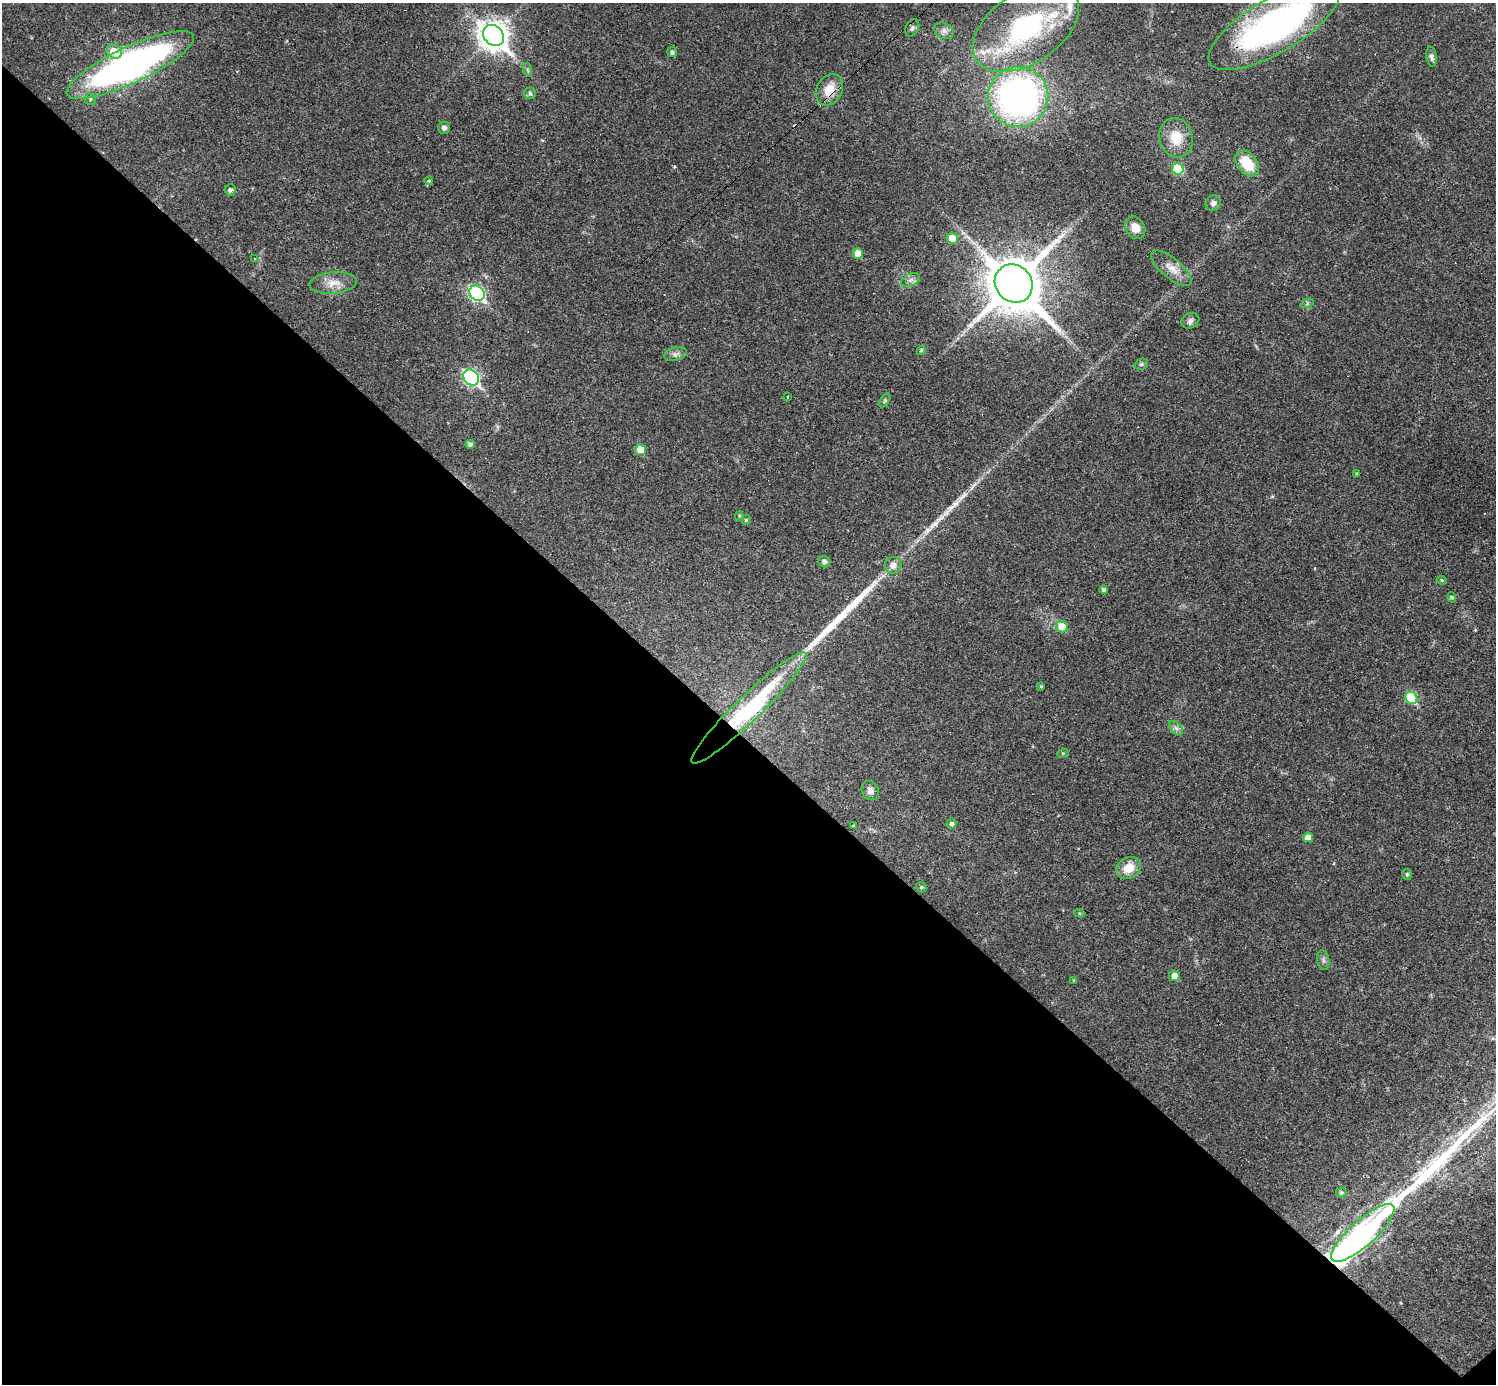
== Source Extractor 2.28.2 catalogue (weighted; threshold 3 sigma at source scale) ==
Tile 14 of 4 x 4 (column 2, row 4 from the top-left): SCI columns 1495-2988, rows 296-1677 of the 5977 x 5977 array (HDU 1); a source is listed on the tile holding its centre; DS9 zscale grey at full resolution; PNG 1498 x 1386 px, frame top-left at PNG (2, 3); each listed source drawn as its Kron ellipse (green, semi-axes under 4 px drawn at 4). Shown black and unused: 47% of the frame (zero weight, under 3 of 4 exposures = <1% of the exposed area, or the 3 px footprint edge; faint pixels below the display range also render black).
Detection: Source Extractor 2.28.2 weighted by HDU 2 'WHT'; one run over the whole footprint, this tile lists its part. Background 0.0189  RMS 0.0037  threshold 0.0165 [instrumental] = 3 sigma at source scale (4.5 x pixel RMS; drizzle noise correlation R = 1.50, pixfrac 1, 0.05/0.05 arcsec/px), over >= 5 px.
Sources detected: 80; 1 inside a brighter object's white glare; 4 cosmic-ray / hot-pixel residue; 3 long thin detections or spike segments (spike, bleed or trail) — neither listed nor drawn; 5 inside a brighter listed object's ellipse — not listed separately; the other 67 listed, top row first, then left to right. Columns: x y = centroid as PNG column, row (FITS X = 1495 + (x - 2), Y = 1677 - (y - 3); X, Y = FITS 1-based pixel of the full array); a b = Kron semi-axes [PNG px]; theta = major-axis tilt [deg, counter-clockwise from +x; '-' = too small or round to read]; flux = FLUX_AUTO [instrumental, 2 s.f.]
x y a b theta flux
1274 26 74 27 30 120
912 28 9 6 63 1.1
1026 28 59 35 33 65
944 31 10 8 -29 1.7
494 35 11 9 -44 460
114 51 8 7 - 6.5
672 52 5 4 - 0.98
1432 57 10 5 -84 1.1
130 65 70 18 25 170
528 70 7 4 -71 0.65
829 90 16 12 62 6.7
530 93 6 5 - 0.89
1018 97 30 30 - 130
90 99 6 5 - 0.76
444 128 6 6 - 1.1
1176 138 20 16 -75 8.2
1247 163 14 9 -53 11
1178 169 6 5 - 15
429 181 4 3 - 0.47
230 190 6 5 - 1.2
1213 203 8 7 - 1.4
1135 228 12 9 -59 3.8
952 238 5 5 - 5.4
858 254 5 5 - 5.5
255 259 3 3 - 0.24
1171 268 25 10 -40 4.4
910 280 10 6 27 1.4
333 283 23 11 6 4.6
1014 284 20 18 -47 1900
477 293 8 7 - 71
1307 304 7 4 19 0.62
1190 321 9 7 29 1.3
921 350 5 4 - 0.59
676 354 11 6 15 1.6
1141 364 7 5 22 0.7
471 378 9 7 -45 77
788 397 3 3 - 0.47
885 400 8 4 59 0.65
470 444 4 4 - 1.3
640 450 5 5 - 4.8
1357 474 3 3 - 0.48
739 516 5 4 - 0.39
746 520 5 4 - 0.59
824 562 6 5 - 1.3
893 565 8 8 - 2.7
1442 580 5 4 - 0.46
1104 590 4 4 - 0.97
1452 597 5 4 - 0.52
1062 627 6 5 - 7.4
1041 686 4 3 - 0.41
1411 698 6 5 - 20
749 708 79 12 44 54
1176 728 8 5 -45 1.1
1063 753 6 3 17 0.38
870 791 10 8 -71 1.9
952 824 5 5 - 1
853 826 3 3 - 0.75
1308 837 5 5 - 3.1
1128 868 13 10 30 6.2
1407 874 6 4 88 0.7
921 887 5 5 - 0.73
1080 913 5 4 - 0.42
1323 960 10 6 -80 1.2
1174 976 5 5 - 2.9
1074 980 3 3 - 0.29
1341 1193 5 5 - 0.73
1363 1233 41 12 42 110
Overlapping masked pixels (flux is a lower limit): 4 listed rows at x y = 1274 26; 829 90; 749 708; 1363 1233
Isophote crosses this tile's border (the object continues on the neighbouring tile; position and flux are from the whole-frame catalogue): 1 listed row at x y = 1274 26